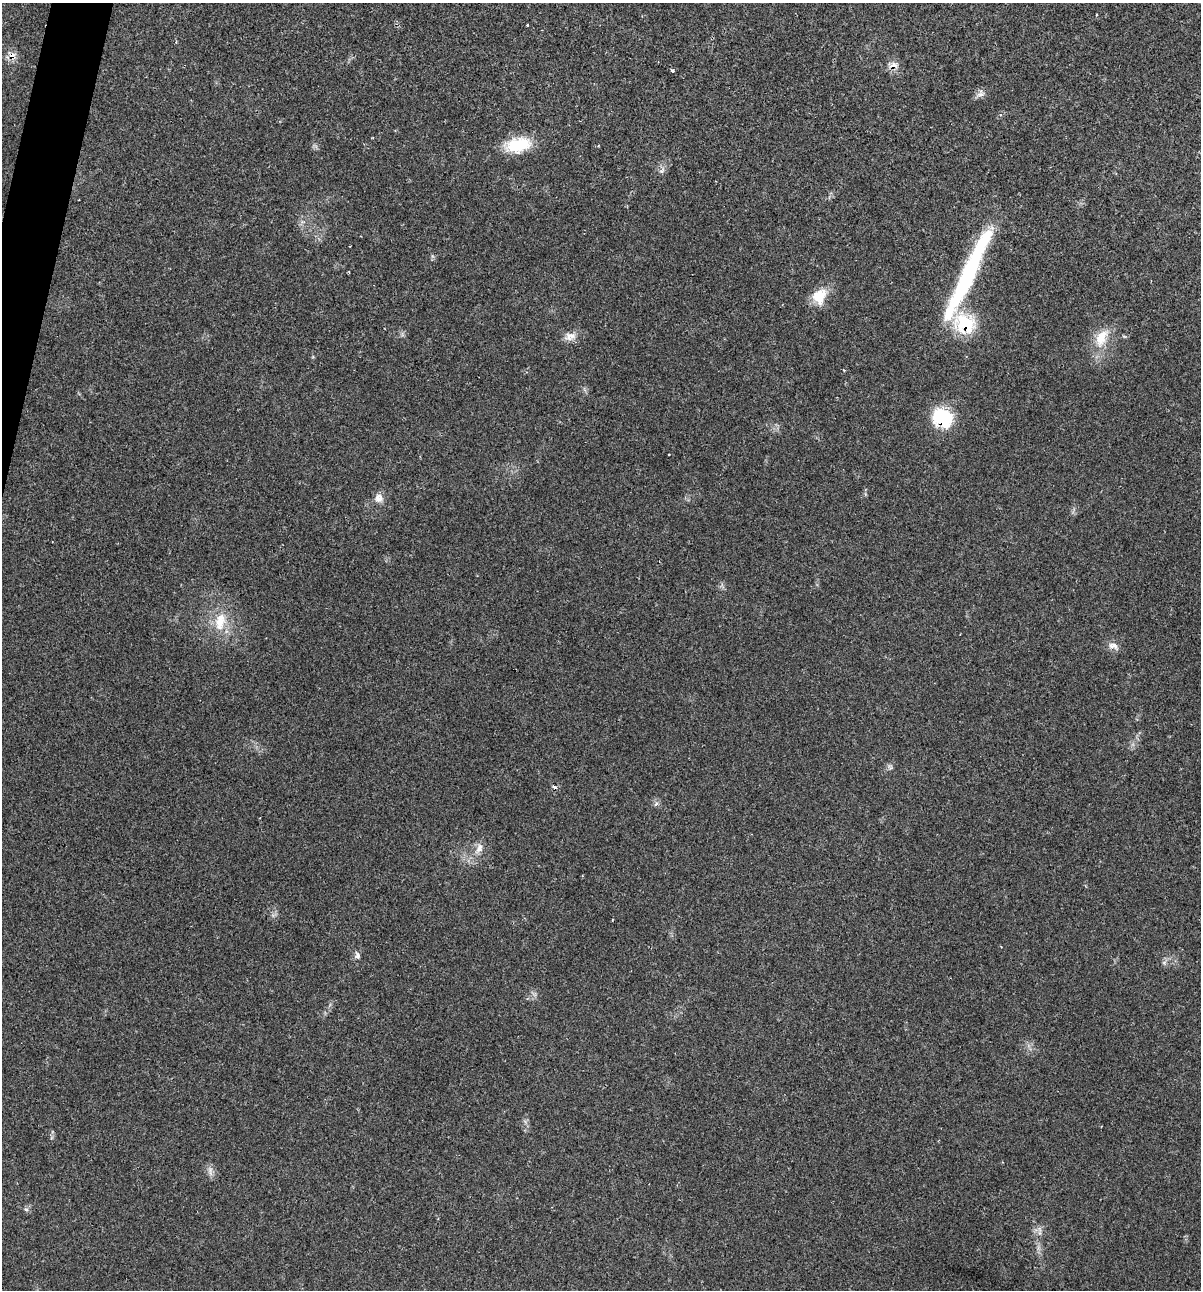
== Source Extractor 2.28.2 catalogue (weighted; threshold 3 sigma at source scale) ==
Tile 11 of 4 x 4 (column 3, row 3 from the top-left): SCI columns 2523-3721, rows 1291-2578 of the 5169 x 5155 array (HDU 1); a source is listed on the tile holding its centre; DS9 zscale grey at full resolution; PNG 1203 x 1292 px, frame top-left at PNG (2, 3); no overlay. Shown black and unused: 1% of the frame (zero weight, under 2 of 3 exposures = <1% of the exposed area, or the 3 px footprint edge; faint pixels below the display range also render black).
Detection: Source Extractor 2.28.2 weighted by HDU 2 'WHT'; one run over the whole footprint, this tile lists its part. Background 0.0685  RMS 0.0055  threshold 0.0247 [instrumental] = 3 sigma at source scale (4.5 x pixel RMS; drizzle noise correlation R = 1.50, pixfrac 1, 0.05/0.05 arcsec/px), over >= 5 px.
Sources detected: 25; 2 cosmic-ray / hot-pixel residue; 1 long thin detection or spike segment (spike, bleed or trail) — not listed; the other 22 listed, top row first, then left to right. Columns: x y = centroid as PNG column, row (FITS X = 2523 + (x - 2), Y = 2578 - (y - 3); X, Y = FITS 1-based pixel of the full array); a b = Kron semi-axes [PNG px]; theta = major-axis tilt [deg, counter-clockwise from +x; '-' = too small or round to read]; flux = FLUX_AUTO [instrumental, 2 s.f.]
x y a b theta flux
527 25 3 3 - 1.1
893 66 10 7 2 3.6
672 70 3 3 - 4.1
980 94 12 8 51 2.5
518 145 32 16 12 20
662 171 8 5 25 1.4
819 296 21 17 69 11
965 324 27 22 -33 29
571 335 17 8 -11 4.2
1101 338 30 15 64 13
942 418 22 18 -28 32
669 454 3 2 - 0.8
379 498 12 11 - 3.9
220 622 28 15 76 15
1113 645 15 7 -13 3.3
890 767 8 4 -45 1.1
656 804 7 4 37 1.1
479 848 15 9 65 4.3
357 955 8 6 -85 1.8
1164 962 7 4 0 1
26 1209 6 4 -3 0.9
1040 1233 7 4 -71 1.2
Overlapping masked pixels (flux is a lower limit): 3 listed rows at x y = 893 66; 965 324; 942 418